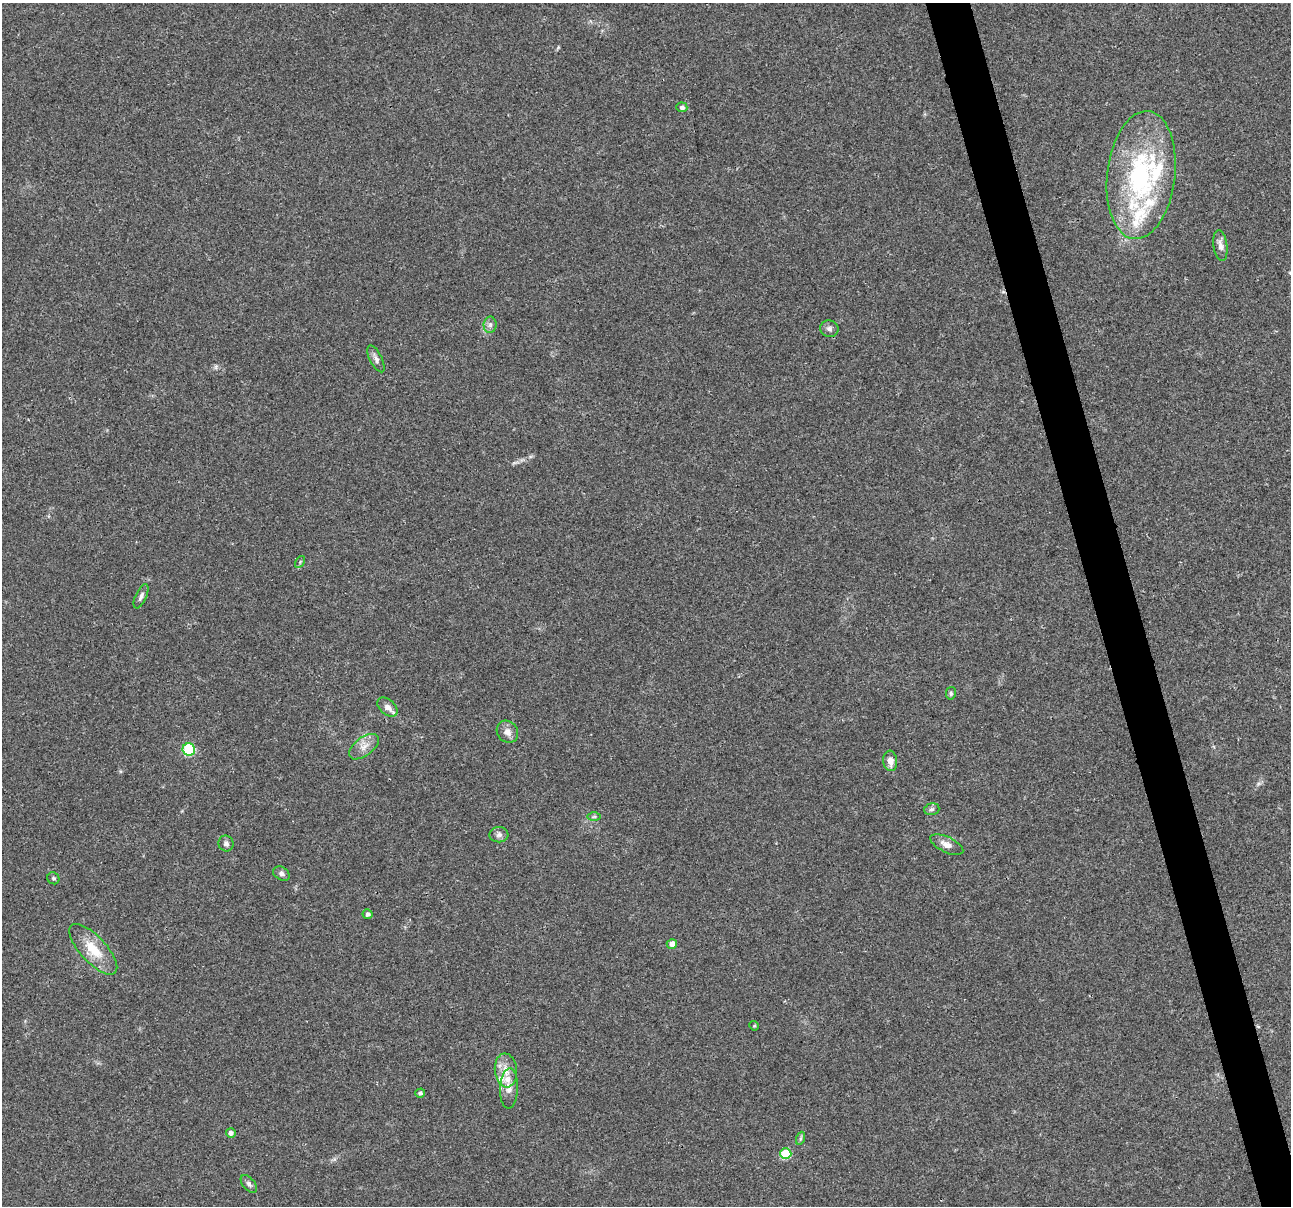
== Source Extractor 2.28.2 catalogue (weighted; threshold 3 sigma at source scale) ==
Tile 6 of 4 x 4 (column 2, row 2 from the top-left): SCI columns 1290-2578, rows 2500-3703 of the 5155 x 4952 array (HDU 1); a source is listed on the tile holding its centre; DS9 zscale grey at full resolution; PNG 1293 x 1208 px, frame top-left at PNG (2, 3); each listed source drawn as its Kron ellipse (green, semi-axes under 4 px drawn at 4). Shown black and unused: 3% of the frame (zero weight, under 2 of 3 exposures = <1% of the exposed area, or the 3 px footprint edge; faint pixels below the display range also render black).
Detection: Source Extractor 2.28.2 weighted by HDU 2 'WHT'; one run over the whole footprint, this tile lists its part. Background 0.0234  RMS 0.0043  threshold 0.0193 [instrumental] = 3 sigma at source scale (4.5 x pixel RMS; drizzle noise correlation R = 1.50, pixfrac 1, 0.0396/0.0396 arcsec/px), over >= 5 px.
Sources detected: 37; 5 inside a brighter listed object's ellipse — not listed separately; the other 32 listed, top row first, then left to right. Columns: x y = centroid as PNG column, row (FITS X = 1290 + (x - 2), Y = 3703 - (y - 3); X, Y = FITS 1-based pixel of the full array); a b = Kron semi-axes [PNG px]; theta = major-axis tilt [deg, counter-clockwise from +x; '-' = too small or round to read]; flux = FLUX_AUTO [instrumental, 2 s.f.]
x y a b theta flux
682 107 5 5 - 1.3
1141 175 64 34 83 73
1220 246 15 7 -82 2.6
490 325 8 6 89 1.4
829 329 9 8 - 1.5
376 359 15 6 -63 1.9
300 562 6 4 57 0.61
141 596 13 5 65 1.6
951 693 6 5 - 0.76
387 707 12 7 -41 2.8
507 732 12 10 -54 3
364 747 17 9 37 3.9
189 749 6 6 - 34
890 761 10 7 -83 3.2
932 809 8 5 15 1.2
594 817 7 4 1 0.83
499 835 9 7 2 1.6
226 844 8 7 - 1.3
947 845 18 7 -26 3.5
281 874 9 6 -32 1.3
53 878 6 5 - 0.77
368 914 5 5 - 1.4
672 944 5 4 - 2.6
93 949 32 13 -47 11
754 1026 5 4 - 0.54
506 1070 17 11 -84 5.4
509 1088 20 9 87 3.7
420 1093 5 4 - 1
231 1133 5 5 - 1.5
801 1138 7 4 71 0.72
786 1154 6 5 - 19
249 1184 10 6 -49 1.3